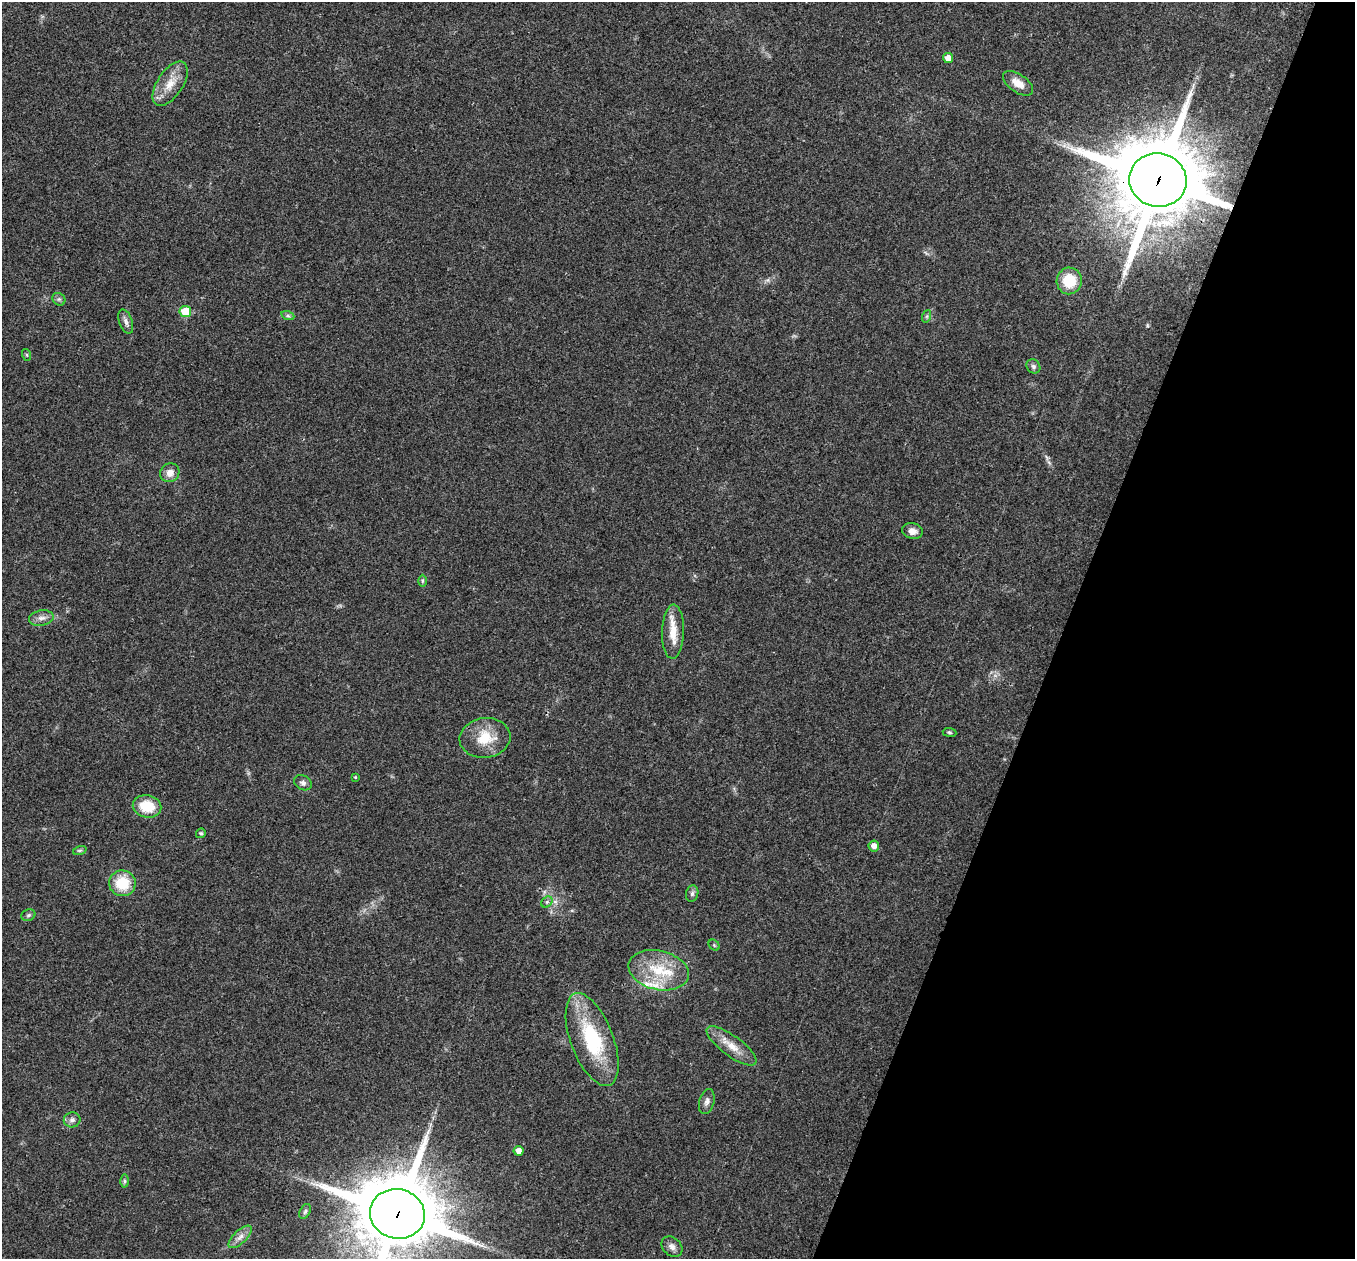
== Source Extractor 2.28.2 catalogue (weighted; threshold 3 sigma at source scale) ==
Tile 8 of 4 x 4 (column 4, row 2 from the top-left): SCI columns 4061-5413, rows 2652-3908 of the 5419 x 5432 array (HDU 1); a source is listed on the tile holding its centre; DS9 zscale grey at full resolution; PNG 1357 x 1261 px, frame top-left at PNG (2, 2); each listed source drawn as its Kron ellipse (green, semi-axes under 4 px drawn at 4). Shown black and unused: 22% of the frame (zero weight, under 3 of 4 exposures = <1% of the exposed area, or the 3 px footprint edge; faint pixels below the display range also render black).
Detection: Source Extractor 2.28.2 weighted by HDU 2 'WHT'; one run over the whole footprint, this tile lists its part. Background 0.0211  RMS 0.004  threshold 0.0182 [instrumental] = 3 sigma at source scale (4.5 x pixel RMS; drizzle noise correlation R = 1.50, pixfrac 1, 0.05/0.05 arcsec/px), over >= 5 px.
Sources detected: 42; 1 inside a brighter listed object's ellipse — not listed separately; the other 41 listed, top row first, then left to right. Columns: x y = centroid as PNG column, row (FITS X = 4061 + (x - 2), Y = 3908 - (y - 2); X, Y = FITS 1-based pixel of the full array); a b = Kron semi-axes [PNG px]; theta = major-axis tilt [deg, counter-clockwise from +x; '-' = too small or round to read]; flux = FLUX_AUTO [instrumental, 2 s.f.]
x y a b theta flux
948 58 5 5 - 3
1018 83 17 9 -34 4.4
170 84 25 12 56 7.1
1158 180 29 27 -14 4800
1069 281 13 12 - 12
59 299 7 6 - 0.85
185 311 6 5 - 10
288 316 7 4 -18 0.75
927 316 6 4 71 0.68
126 322 12 6 -71 1.6
27 355 6 4 -71 0.46
1033 366 7 6 - 1
170 473 10 9 - 3.1
912 531 10 8 -13 2.5
422 581 6 4 90 0.59
41 618 12 7 11 2.3
673 632 27 11 89 7.4
949 732 7 4 -7 0.58
485 738 25 19 7 12
355 777 4 4 - 0.4
303 783 9 7 -32 1.5
147 806 14 11 -11 10
201 833 5 4 - 0.69
874 846 5 5 - 2.2
80 850 7 4 19 0.65
122 883 13 13 - 13
692 894 8 6 75 1.1
547 902 6 5 - 0.81
28 915 7 5 21 0.8
714 945 6 5 - 0.63
659 970 30 19 -13 17
592 1040 49 21 -69 33
731 1046 30 10 -36 6.5
707 1102 13 7 74 1.9
72 1120 8 7 - 1.6
518 1151 5 5 - 2.3
125 1181 6 4 -90 0.72
305 1211 8 5 63 0.93
397 1214 27 24 -12 4100
240 1237 15 6 44 2.7
672 1247 11 9 -43 2.2
Overlapping masked pixels (flux is a lower limit): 2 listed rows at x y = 1158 180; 397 1214
Isophote crosses this tile's border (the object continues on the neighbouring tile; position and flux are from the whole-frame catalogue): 1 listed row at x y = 397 1214